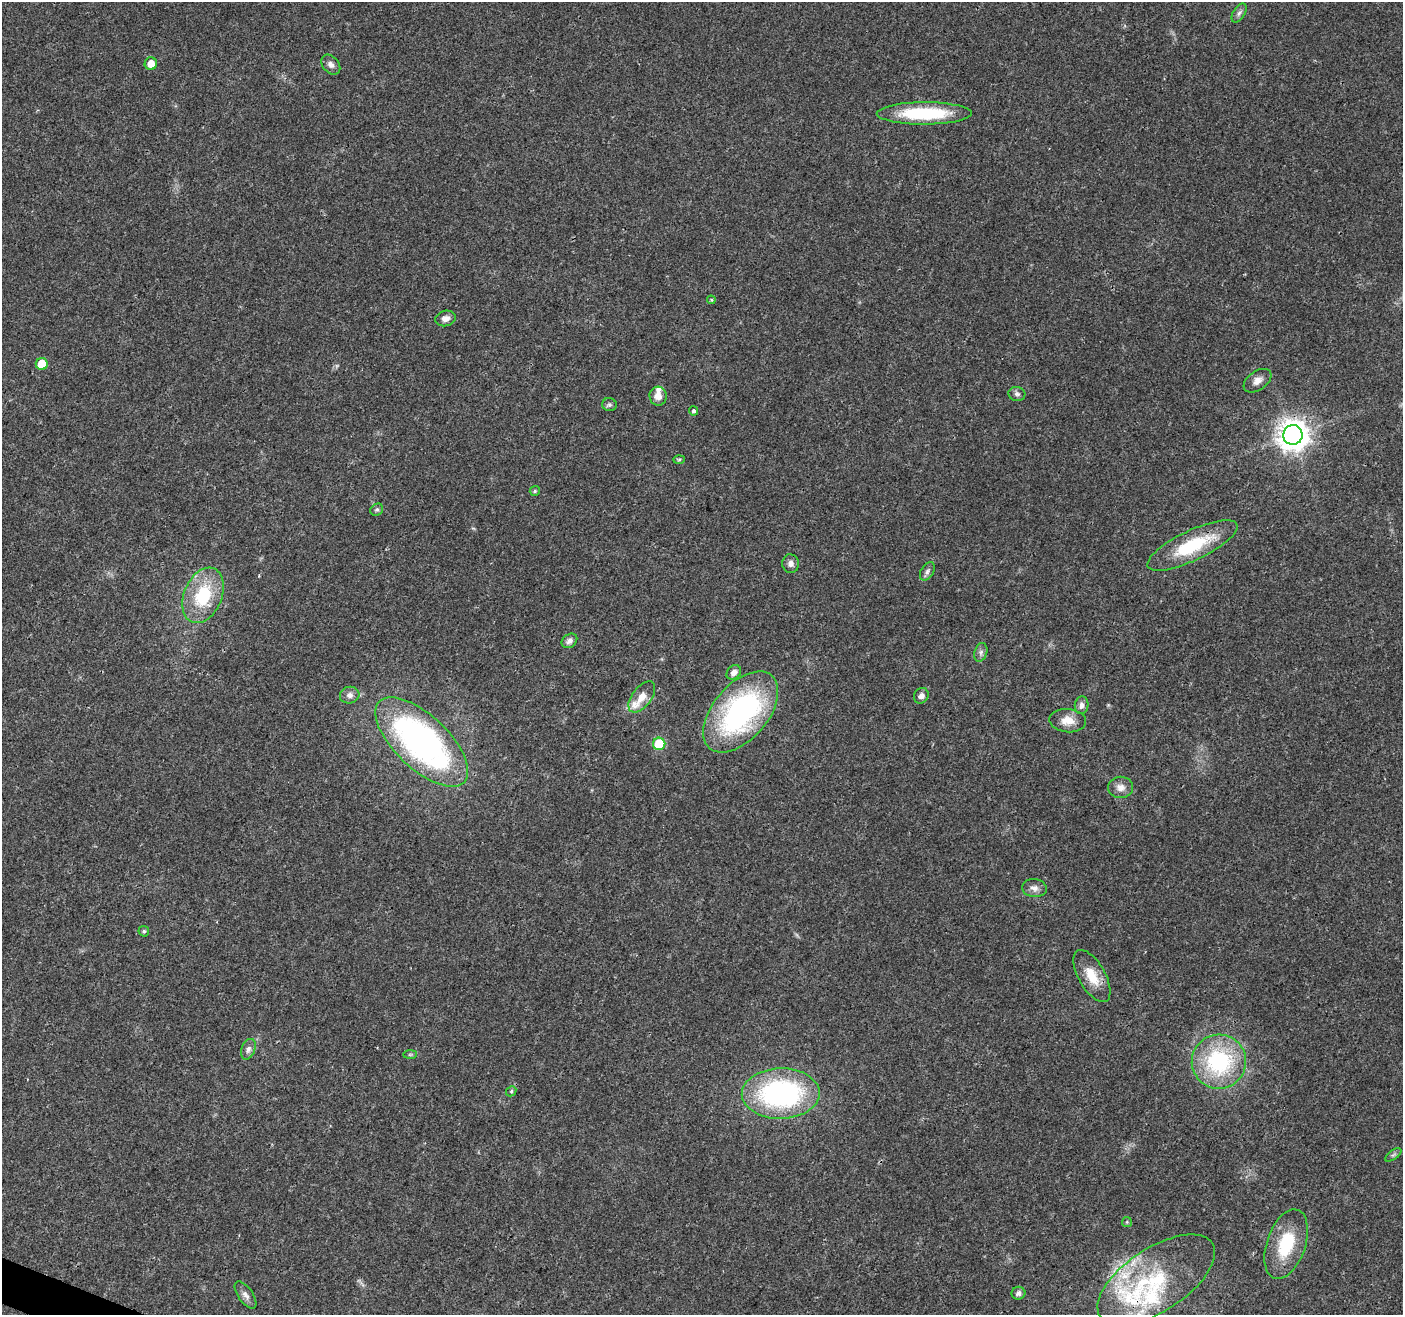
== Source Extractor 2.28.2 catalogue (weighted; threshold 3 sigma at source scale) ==
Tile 7 of 4 x 4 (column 3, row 2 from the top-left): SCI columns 2812-4212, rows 2838-4150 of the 5623 x 5745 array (HDU 1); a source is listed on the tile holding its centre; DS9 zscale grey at full resolution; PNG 1405 x 1317 px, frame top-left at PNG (2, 2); each listed source drawn as its Kron ellipse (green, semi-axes under 4 px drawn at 4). Shown black and unused: <1% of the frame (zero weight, under 3 of 4 exposures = <1% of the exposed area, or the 3 px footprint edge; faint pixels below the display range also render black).
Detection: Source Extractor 2.28.2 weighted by HDU 2 'WHT'; one run over the whole footprint, this tile lists its part. Background 0.0271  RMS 0.0025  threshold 0.0114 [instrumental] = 3 sigma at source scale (4.5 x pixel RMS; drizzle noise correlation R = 1.50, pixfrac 1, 0.0396/0.0396 arcsec/px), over >= 5 px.
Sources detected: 53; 7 inside a brighter listed object's ellipse — not listed separately; the other 46 listed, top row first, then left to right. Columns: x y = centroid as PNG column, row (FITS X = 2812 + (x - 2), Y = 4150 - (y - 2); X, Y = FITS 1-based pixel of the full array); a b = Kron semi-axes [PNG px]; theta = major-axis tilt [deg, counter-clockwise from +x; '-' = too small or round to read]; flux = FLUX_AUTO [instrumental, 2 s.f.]
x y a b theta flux
1239 13 10 6 58 0.8
151 64 6 6 - 2.8
331 65 11 8 -49 1.1
924 113 47 11 0 19
711 300 4 4 - 0.33
446 318 11 7 13 1.4
42 364 6 6 - 5.1
1257 381 15 9 35 1.8
1017 394 8 7 - 0.77
658 396 9 8 - 2.1
609 405 7 6 - 0.55
693 411 4 4 - 0.55
1293 435 10 9 - 360
679 459 6 4 2 0.34
535 491 5 5 - 0.38
377 510 7 5 40 0.51
1192 545 49 15 25 15
791 564 9 8 - 1.2
927 571 10 6 59 0.83
203 595 29 19 67 14
569 641 8 6 37 1.2
981 652 10 6 72 0.82
734 672 8 6 42 1.4
350 695 10 8 17 1.3
921 696 8 7 - 1.1
642 697 18 9 53 3.1
1082 705 9 6 81 1.2
741 712 48 27 49 55
1068 721 18 11 -4 3.2
422 742 58 26 -43 78
659 744 6 6 - 13
1120 787 12 10 0 1.8
1034 888 12 9 -7 1.5
144 931 6 5 - 0.41
1092 976 29 13 -60 5.5
248 1049 11 7 69 1
410 1054 7 4 0 0.4
1219 1062 27 27 - 26
511 1091 5 4 - 0.33
781 1094 39 25 1 49
1393 1155 9 4 35 0.6
1127 1222 5 5 - 0.35
1286 1244 36 19 71 12
1156 1280 67 31 33 26
1018 1293 7 6 - 1.1
245 1295 16 7 -54 1.3